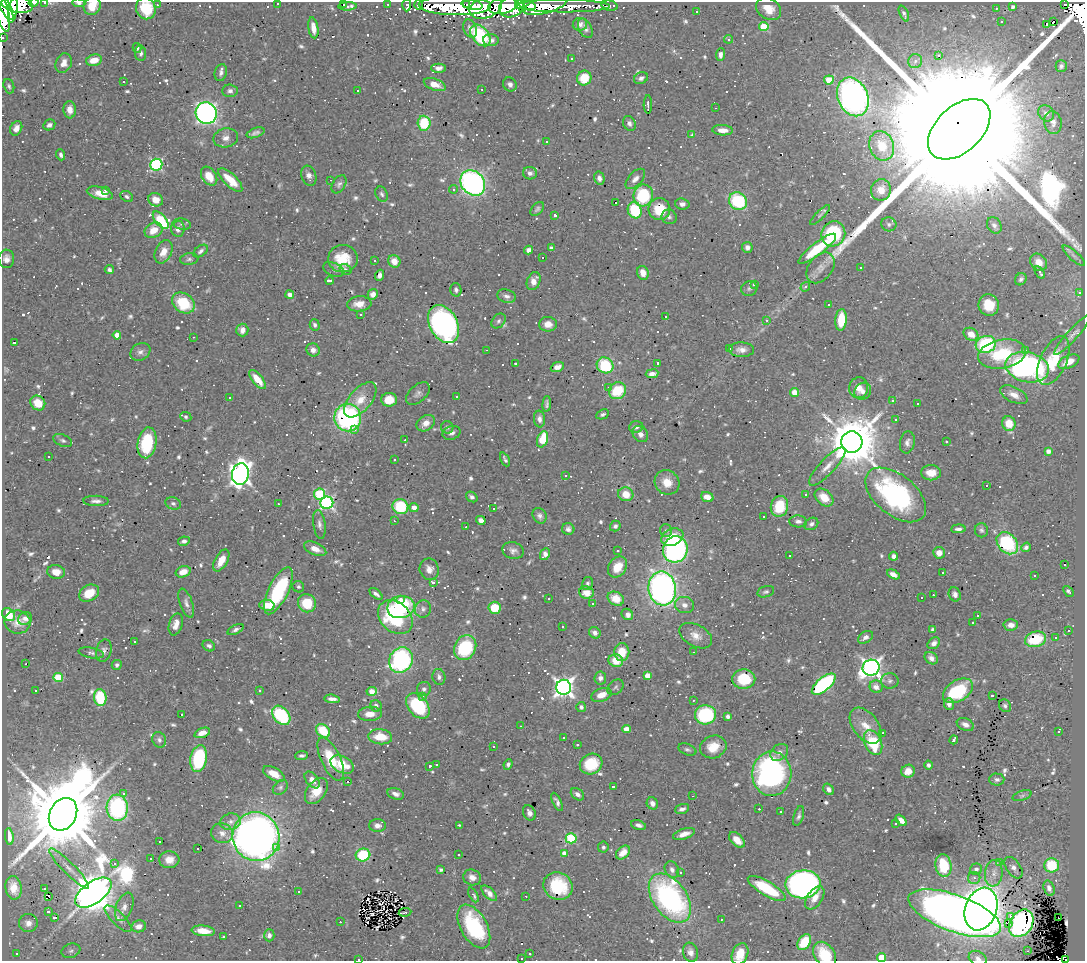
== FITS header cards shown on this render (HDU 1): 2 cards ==
NAXIS1  =                 1083
NAXIS2  =                  959

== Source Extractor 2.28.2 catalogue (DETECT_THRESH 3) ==
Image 1083 x 959 px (HDU 1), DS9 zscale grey, 1 PNG px = 1 image px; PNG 1087 x 963 px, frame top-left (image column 1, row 959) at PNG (2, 2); each listed source drawn as its Kron ellipse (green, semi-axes under 4 px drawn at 4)
Background 0.52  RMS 0.025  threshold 0.075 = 3 sigma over >= 5 px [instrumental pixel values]
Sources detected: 998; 4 with non-positive FLUX_AUTO (blend fragments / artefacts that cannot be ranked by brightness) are neither listed nor drawn; of the other 994, the 500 brightest by FLUX_AUTO listed and drawn (494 fainter detections omitted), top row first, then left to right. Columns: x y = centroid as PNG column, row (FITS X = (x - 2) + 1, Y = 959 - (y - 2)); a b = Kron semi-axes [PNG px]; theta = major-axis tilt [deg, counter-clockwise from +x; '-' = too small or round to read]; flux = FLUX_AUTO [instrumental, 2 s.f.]
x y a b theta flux
45 2 3 2 - 5.2
34 3 5 3 - 58
79 3 7 4 -4 4.8
278 3 3 3 - 7.7
17 4 16 8 -10 1400
343 4 3 3 - 43
388 4 3 2 - 8
467 4 3 3 - 190
472 4 10 5 -11 540
1065 4 3 3 - 7.4
157 5 3 3 - 22
407 5 6 3 86 24
419 5 5 3 - 17
455 5 36 9 -1 1400
503 5 15 8 12 520
520 5 7 4 -58 430
527 5 9 5 -19 850
545 5 22 8 16 1300
5 6 15 5 -64 1000
92 6 9 8 - 27
347 6 9 3 1 8.4
563 6 47 6 0 150
610 6 8 5 -12 130
486 7 16 10 19 740
511 7 13 10 26 1000
1013 7 3 3 - 4.2
996 8 3 2 - 9.4
146 9 11 9 -64 58
768 9 13 10 -34 24
13 10 13 4 80 540
697 11 3 3 - 8.8
3 14 18 6 -79 1200
904 14 9 4 -66 4.2
1001 22 3 3 - 22
1053 22 4 3 - 630
580 24 7 6 - 8.8
1046 24 3 3 - 250
764 27 4 4 - 64
313 28 10 5 -81 15
585 28 10 6 -61 6.6
470 29 9 6 -70 8.9
480 35 12 8 -49 150
3 38 3 2 - 5.1
728 39 4 3 - 21
491 40 8 6 -4 7.4
137 48 5 4 - 4.7
141 53 8 5 -84 4.6
720 55 6 4 85 8.2
939 56 3 3 - 58
571 58 3 3 - 7.8
94 60 8 5 15 24
915 61 7 7 - 6.8
64 63 10 8 66 13
1061 66 5 5 - 4.2
439 68 7 4 1 7.9
221 73 8 6 74 6
584 78 7 7 - 41
641 78 7 5 26 6.3
829 80 5 4 - 46
123 81 3 3 - 31
510 84 7 6 - 7.3
435 85 11 5 -20 20
9 86 7 5 -71 4
482 89 3 2 - 4.9
358 90 3 2 - 6.1
230 91 7 6 - 6.7
853 97 20 15 -66 700
648 104 9 2 90 7.9
715 108 3 2 - 4.2
70 110 8 6 -86 13
206 113 11 10 - 820
1046 113 9 7 -49 8
1053 122 11 8 -78 8.5
424 123 7 6 - 68
629 123 8 6 -59 5.7
49 125 6 5 - 5.7
16 128 7 5 62 11
959 129 37 23 43 360000
723 130 10 5 -3 13
255 133 9 5 19 6
692 135 4 3 - 8.8
226 138 12 9 12 13
546 141 3 3 - 19
882 146 15 12 -70 45
61 155 6 4 -71 5
156 165 6 6 - 240
530 173 7 6 - 5.8
209 176 10 7 -56 26
309 176 10 7 -72 9
599 178 6 5 - 7.7
635 179 12 7 47 10
230 180 15 6 -45 39
330 180 3 2 - 17
473 183 14 11 -50 510
339 184 10 6 59 5.7
454 189 4 4 - 4.5
105 190 3 3 - 18
881 190 11 9 71 18
100 193 13 6 -15 21
382 194 8 5 -63 4.4
643 195 11 9 74 110
127 197 7 5 -32 4.3
156 200 7 6 - 18
738 201 9 8 - 110
615 202 3 3 - 1300
682 204 7 5 -4 7.5
537 209 8 5 47 4.2
659 209 11 11 - 48
635 210 8 7 - 87
555 215 4 3 - 5.5
820 215 13 4 45 4.1
669 217 8 7 - 5.1
161 220 10 5 -50 96
182 224 9 5 -9 4.5
889 224 7 7 - 5
994 225 8 7 - 6.4
178 229 8 7 - 11
154 230 9 7 32 24
833 234 12 12 - 120
747 247 5 5 - 8.3
551 248 4 3 - 4.1
817 249 23 6 38 90
529 250 4 4 - 7.8
201 251 8 5 38 4.9
164 252 12 8 64 19
1074 256 14 4 -42 6.3
542 258 3 3 - 490
6 259 9 8 - 10
189 259 9 6 8 4.9
343 259 15 13 -1 43
375 261 3 3 - 6.5
394 261 6 6 - 20
1039 262 9 7 -47 17
821 268 17 12 52 18
861 268 3 3 - 18
334 269 11 6 -24 5.3
345 269 6 5 - 4
109 270 5 4 - 4.4
1040 272 7 4 -58 5.3
643 273 7 5 -68 14
380 275 5 4 - 6.8
1021 279 6 5 - 4.8
329 281 4 3 - 24
534 281 9 6 68 14
754 284 4 3 - 5.5
805 287 5 4 - 4.7
749 288 8 7 - 4.7
456 290 7 5 -75 4.9
1080 293 3 3 - 8.2
373 294 5 5 - 9.2
290 295 4 4 - 9.8
506 296 9 6 -18 6.6
183 303 12 9 -36 75
359 304 12 7 3 19
829 305 3 3 - 13
989 305 11 10 - 36
361 314 3 3 - 53
665 316 3 3 - 46
767 320 3 3 - 27
841 320 11 5 85 49
499 321 8 6 51 4.7
444 324 20 13 -62 530
548 324 9 7 1 15
315 325 6 5 - 5
242 330 6 6 - 10
971 334 8 6 -30 19
117 335 4 4 - 19
1072 335 26 5 48 10
193 337 3 2 - 4.1
14 342 3 3 - 52
986 344 10 8 16 150
729 349 3 3 - 17
313 350 7 6 - 9.9
487 350 3 2 - 6.5
741 350 12 7 -2 11
1025 350 4 3 - 4.6
140 352 10 8 30 8.1
1002 354 24 14 10 99
1053 361 26 13 65 73
1069 362 11 6 25 26
515 363 3 3 - 19
658 363 3 3 - 9
605 365 9 7 -38 90
557 367 7 4 23 9.3
1027 367 22 15 -13 410
652 374 6 4 9 9.2
257 379 11 5 -51 30
608 387 3 3 - 5.4
859 388 10 9 - 16
617 391 9 8 - 76
863 391 9 8 - 11
794 392 4 4 - 23
418 394 14 8 42 7.5
1014 395 15 7 -25 15
457 396 3 3 - 15
229 397 3 3 - 41
360 400 21 11 49 31
389 400 8 7 - 30
893 401 3 3 - 14
38 403 8 7 - 29
547 404 7 4 86 4.4
917 404 3 3 - 20
603 414 7 4 23 4.1
186 417 6 4 -24 5
348 418 14 13 - 320
539 419 8 5 -83 7.7
896 420 3 3 - 9.6
426 423 10 7 34 14
1009 424 7 6 - 32
447 427 6 6 - 4.2
636 427 7 5 4 5.5
354 429 3 3 - 17
452 433 9 6 17 6.7
640 434 9 7 -48 9.2
542 439 8 5 70 58
63 440 10 5 -23 4.6
405 440 3 2 - 6.3
946 441 3 3 - 20
852 442 10 10 - 11000
907 442 11 7 80 9
147 443 15 9 80 92
1048 451 4 4 - 9.1
49 456 3 3 - 6
505 459 7 3 -64 4
394 460 3 3 - 51
827 466 25 7 47 20
931 473 10 7 0 23
240 474 11 8 80 1100
565 475 3 3 - 24
667 482 13 11 -43 27
987 486 3 3 - 330
320 494 5 5 - 120
626 494 7 7 - 29
806 494 3 2 - 8.9
896 495 35 20 -39 320
472 497 6 4 -36 5.4
707 497 6 5 - 20
824 497 10 7 -41 29
96 501 13 5 -1 7.4
173 503 8 6 -21 4.9
327 503 6 6 - 370
278 504 3 3 - 4.4
779 506 10 8 74 51
400 507 8 7 - 81
414 507 4 4 - 14
493 508 3 2 - 5
540 516 8 6 -61 6.1
764 516 3 3 - 11
481 520 5 4 - 11
394 521 3 2 - 5.2
798 521 9 6 -3 7.3
319 524 14 6 -82 7.6
811 524 7 6 - 5.2
615 526 5 5 - 5.5
466 527 3 2 - 4.7
568 529 6 6 - 5.8
958 529 7 4 4 5.3
981 530 7 6 - 4.3
666 531 6 6 - 4.5
672 537 11 8 22 41
184 541 6 4 10 5.6
1007 543 12 9 -48 140
1026 547 5 4 - 4.6
315 549 12 6 -23 16
675 549 13 12 - 370
513 551 11 8 -15 8
618 551 3 3 - 5.6
939 553 6 5 - 16
545 554 6 4 63 8.6
789 556 3 3 - 5.3
894 556 4 4 - 6.6
221 560 12 6 61 25
1064 565 3 3 - 59
617 567 11 8 55 31
429 569 11 9 -71 13
56 572 9 7 -8 20
183 572 8 5 17 17
943 572 3 3 - 7.9
893 574 7 4 -28 11
1034 576 3 2 - 9.6
433 582 3 3 - 190
587 583 7 5 77 4.3
298 587 6 5 - 4.1
662 588 17 13 -81 770
278 591 26 10 64 120
1068 591 6 3 -49 4.5
766 592 9 5 16 4.4
89 593 10 8 30 35
586 593 7 6 - 9.3
376 594 7 3 -40 6.2
955 594 7 6 - 7.6
933 595 3 3 - 8.5
549 598 3 3 - 5.2
921 598 3 3 - 14
400 599 3 3 - 7.7
616 599 8 6 -27 21
186 603 15 6 -71 8.4
307 603 9 9 - 55
593 603 3 3 - 33
267 605 7 5 -8 23
684 605 10 8 -15 11
401 607 13 11 11 120
495 608 6 6 - 48
423 609 8 8 - 6.8
8 614 7 5 -48 61
627 614 6 5 - 10
978 615 3 3 - 110
395 617 19 14 -42 120
25 618 7 6 - 7.6
17 622 13 11 -9 17
973 623 3 3 - 36
176 624 11 6 74 15
1011 625 7 5 4 12
562 627 3 3 - 6.9
236 630 9 4 26 5.2
933 630 4 4 - 4.8
1068 630 3 3 - 9.9
595 633 6 5 - 7.7
696 636 17 11 -28 19
865 637 8 5 33 8.4
1055 638 3 3 - 12
1035 639 11 7 15 62
134 641 3 3 - 9
934 643 7 5 43 8.5
209 646 6 5 - 5.7
465 648 13 10 61 130
104 651 11 7 75 7.2
622 652 9 7 -87 32
694 652 3 2 - 4.1
91 653 12 5 -11 5.5
931 658 7 5 -38 7.7
401 660 13 11 62 280
616 661 7 6 - 32
26 664 3 2 - 5
117 665 5 5 - 4.2
871 668 8 8 - 990
647 676 4 4 - 22
58 677 5 4 - 74
439 677 8 6 -77 5.9
600 678 7 6 - 7.9
744 679 11 9 2 63
890 681 8 8 - 6.1
824 684 14 6 40 250
564 687 7 7 - 880
615 687 9 6 42 4
876 687 7 6 - 13
424 689 7 7 - 5.2
36 691 3 3 - 27
259 691 3 3 - 4.5
372 691 5 4 - 20
958 691 16 10 32 110
601 695 10 6 20 19
422 696 3 2 - 340
992 696 3 3 - 61
100 697 8 6 -82 84
332 699 8 4 -6 8.1
693 700 3 2 - 5.8
949 704 6 5 - 9
376 706 6 5 - 7.2
418 706 14 9 -49 130
1005 706 7 5 -51 4.2
581 707 5 5 - 4.4
182 714 3 3 - 9
370 714 12 7 4 19
281 715 11 7 -49 160
705 715 10 9 - 140
728 716 4 4 - 5.3
965 724 9 6 -24 8.9
521 726 4 3 - 9.4
866 726 20 12 -53 30
626 729 4 4 - 18
323 731 8 6 -41 58
1059 732 4 3 - 26
202 733 8 4 20 11
883 733 3 2 - 86
380 737 12 7 -5 32
564 737 3 3 - 4.8
159 740 8 6 -64 5.3
954 740 4 3 - 13
873 743 13 8 -65 92
577 745 3 3 - 11
493 746 3 3 - 14
713 747 13 11 21 29
687 749 9 5 -22 4.2
779 752 10 7 41 8.9
302 756 6 4 6 4.7
199 758 13 8 79 160
331 759 23 9 -65 56
342 764 12 8 -28 43
508 764 5 4 - 4.7
591 764 11 10 - 57
437 765 3 3 - 9.1
928 765 4 4 - 5.2
430 766 3 3 - 4.3
908 771 7 6 - 17
274 774 12 6 -29 25
772 774 22 19 87 370
997 779 7 6 - 5.3
312 780 10 6 -51 13
347 781 3 3 - 68
280 787 8 6 45 4.8
613 787 3 3 - 39
829 789 6 5 - 7.6
316 791 15 9 53 30
123 794 3 3 - 17
395 794 9 5 -15 8.7
577 794 7 5 -37 7.4
692 796 3 2 - 15
1022 796 10 4 18 4.4
557 802 10 4 -64 6.4
652 803 6 5 - 8
117 808 13 10 -85 240
682 809 7 4 18 6.7
759 809 3 2 - 20
781 812 3 3 - 9.4
529 813 8 6 -64 8.8
63 814 17 13 62 34000
799 816 10 5 74 5.5
901 820 6 4 -48 13
231 822 10 8 12 9.4
896 824 3 3 - 4.8
459 825 3 2 - 8.9
638 825 8 4 -16 6.1
377 826 8 6 -1 9.6
222 833 11 10 - 13
684 834 11 5 18 13
9 836 9 4 -84 11
256 837 24 23 - 1500
571 838 5 5 - 120
737 840 9 6 -44 18
159 842 3 3 - 8.2
276 847 3 3 - 11
603 847 5 5 - 4.4
198 849 3 3 - 29
623 852 8 5 43 16
564 853 4 4 - 8.9
458 854 3 3 - 11
363 855 7 6 - 77
151 858 3 3 - 4.7
169 860 10 8 5 18
1000 863 4 3 - 4
114 864 3 3 - 430
943 865 11 8 -79 74
1052 865 7 7 - 72
69 868 27 6 -45 16
1013 868 12 7 -54 9
976 869 6 5 - 6.7
441 870 4 3 - 4.8
672 870 9 7 -62 7.6
681 872 3 3 - 8.9
994 873 13 8 83 14
472 877 9 7 -21 12
974 878 6 6 - 5
803 884 17 14 7 760
558 886 15 13 -29 80
13 888 12 8 -82 22
1049 888 8 5 -72 9.6
44 889 3 3 - 5.6
767 889 21 7 -30 86
298 891 3 3 - 7.5
93 893 21 10 35 7800
489 893 10 5 -46 11
473 895 8 3 -63 4.8
49 896 3 2 - 13
526 896 2 2 - 5.2
670 898 27 17 -55 330
815 898 13 7 55 18
240 906 3 3 - 140
124 907 15 8 68 12
981 909 22 15 70 1500
48 912 3 3 - 11
405 912 6 2 9 6.6
955 913 49 18 -20 2800
1010 916 3 3 - 27
55 917 3 3 - 160
1058 918 3 2 - 26
118 919 18 6 -44 12
721 919 3 2 - 11
340 922 2 2 - 7.8
28 923 9 9 - 12
1009 923 3 3 - 4
1021 923 15 11 56 390
139 926 7 6 - 11
474 926 24 13 -60 140
203 931 11 5 -6 26
269 935 6 5 - 6.7
223 937 3 3 - 17
804 942 8 6 57 59
71 951 9 7 19 5.2
1027 951 3 2 - 5.6
690 952 10 7 -72 9.2
17 953 3 3 - 10
530 954 3 3 - 13
740 954 11 7 67 32
825 955 14 10 -54 59
881 957 4 4 - 63
521 958 3 3 - 4.5
978 958 9 7 -28 7.2
359 959 3 2 - 33
1066 960 3 2 - 13
At the frame edge (FLAGS 8, measured only in part): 18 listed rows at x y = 45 2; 34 3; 79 3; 278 3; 17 4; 5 6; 92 6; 146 9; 3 14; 3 38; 959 129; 740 954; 825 955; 881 957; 521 958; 978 958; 359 959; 1066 960
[494 fainter detections neither listed nor drawn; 4 non-positive-flux detections neither listed nor drawn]